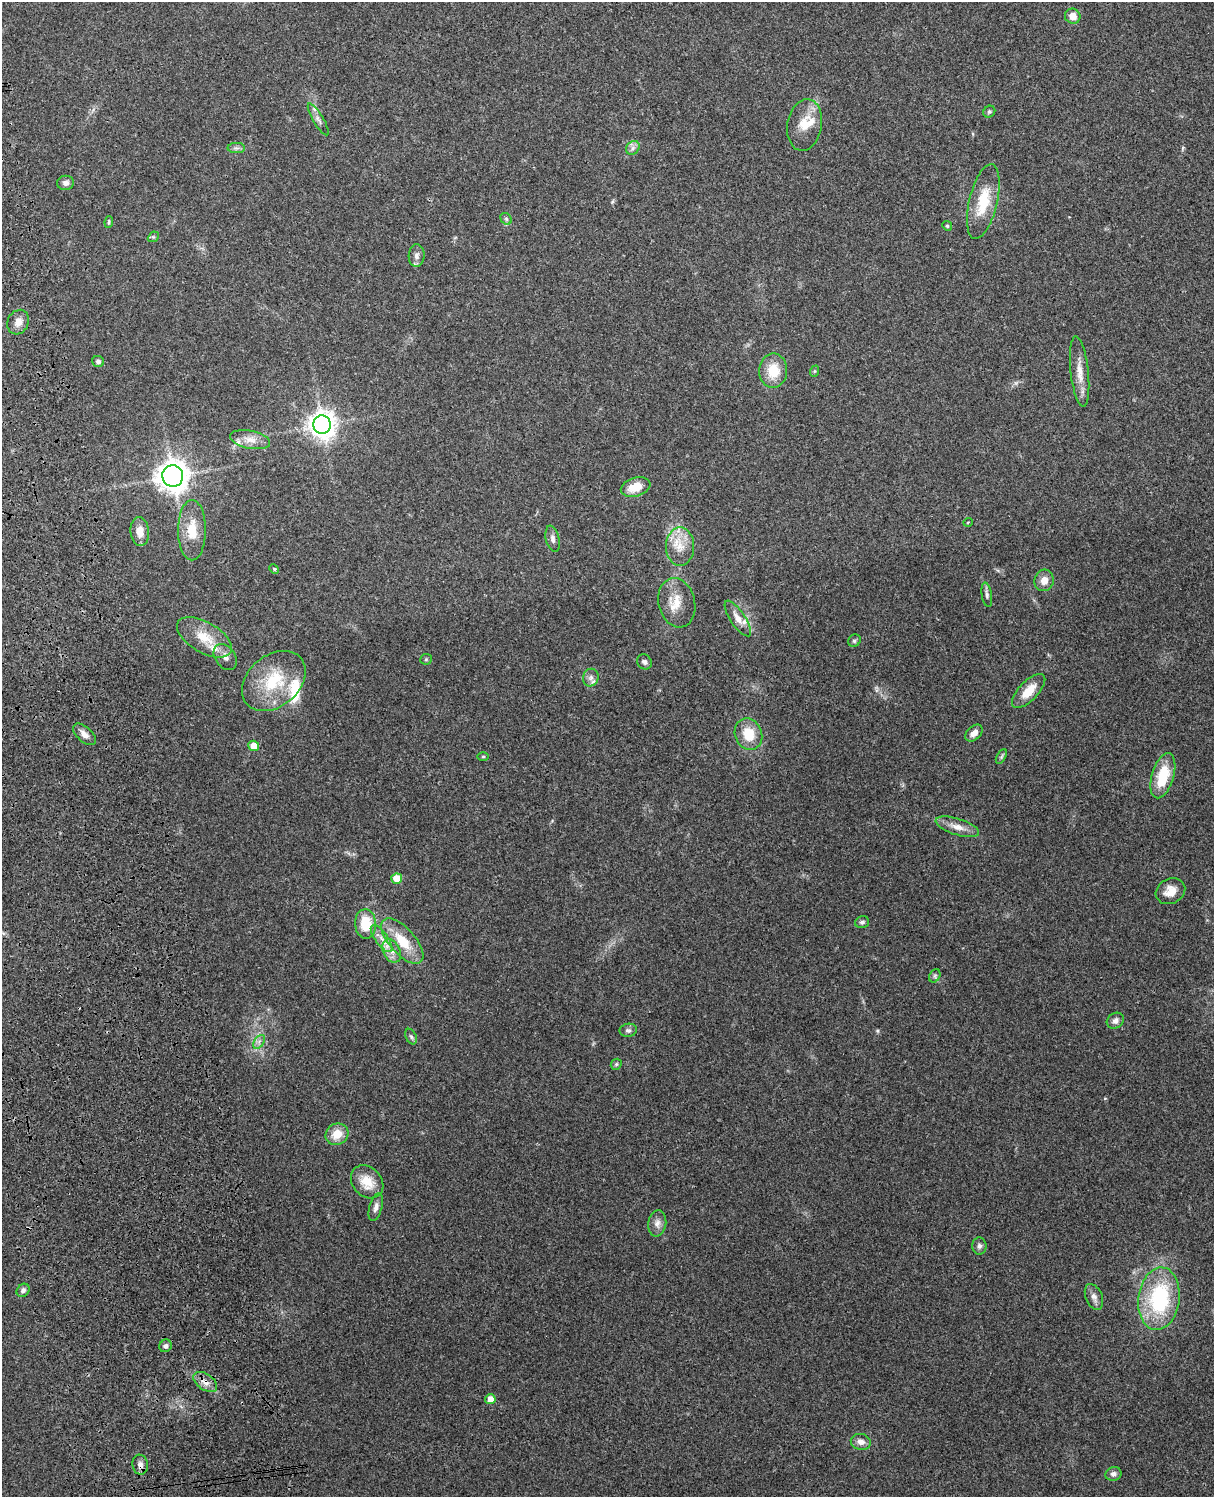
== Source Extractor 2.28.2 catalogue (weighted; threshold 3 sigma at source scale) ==
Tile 7 of 4 x 3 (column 3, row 2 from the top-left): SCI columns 2544-3755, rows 1660-3154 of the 5089 x 4927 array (HDU 1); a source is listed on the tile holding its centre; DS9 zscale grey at full resolution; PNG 1216 x 1499 px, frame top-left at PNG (2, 2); each listed source drawn as its Kron ellipse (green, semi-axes under 4 px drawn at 4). Shown black and unused: <1% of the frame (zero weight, under 3 of 4 exposures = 6% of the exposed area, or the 3 px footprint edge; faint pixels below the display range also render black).
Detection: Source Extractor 2.28.2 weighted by HDU 2 'WHT'; one run over the whole footprint, this tile lists its part. Background 0.255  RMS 0.0089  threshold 0.0398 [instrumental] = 3 sigma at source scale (4.5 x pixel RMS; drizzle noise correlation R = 1.50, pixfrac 1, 0.05/0.05 arcsec/px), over >= 5 px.
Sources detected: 80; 5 inside a brighter listed object's ellipse — not listed separately; the other 75 listed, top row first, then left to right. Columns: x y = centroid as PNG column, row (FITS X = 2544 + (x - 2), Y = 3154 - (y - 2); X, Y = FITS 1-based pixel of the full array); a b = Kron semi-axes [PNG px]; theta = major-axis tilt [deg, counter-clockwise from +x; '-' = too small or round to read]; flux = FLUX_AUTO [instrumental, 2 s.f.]
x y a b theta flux
1073 16 8 7 - 8.5
989 112 6 5 - 1.6
318 119 18 5 -59 4.1
805 125 26 17 80 18
236 148 8 5 0 2.3
633 148 7 6 - 3
66 183 8 7 - 3.9
983 202 38 14 76 30
506 219 6 5 - 1.6
109 222 6 4 82 1.2
947 226 5 4 - 1.1
153 237 6 4 43 1.3
417 256 11 8 86 4
18 322 13 10 64 7
98 361 6 5 - 2.3
773 371 17 14 88 21
815 371 6 4 70 1
1080 372 35 9 -84 13
322 425 9 8 - 920
250 440 20 9 -11 9.5
173 476 11 10 - 1200
636 487 15 9 17 16
968 522 5 3 - 0.64
192 530 30 14 90 21
140 532 14 9 -84 10
553 539 13 6 -77 3.9
680 546 19 14 90 16
274 569 5 4 - 1.3
1044 580 11 9 76 7.6
987 595 12 5 -80 2.5
677 603 25 18 -76 17
738 618 21 7 -56 7.9
204 637 30 15 -30 22
854 641 7 6 - 1.7
225 657 14 10 -54 5.6
426 659 6 5 - 1.3
644 662 8 7 - 2.8
591 678 9 7 71 3.8
274 681 35 25 39 45
1029 691 22 9 46 16
974 733 10 6 42 6.1
85 734 14 7 -42 5.5
748 734 16 13 -69 20
254 746 5 5 - 15
483 756 6 4 1 0.99
1001 757 8 4 59 1.4
1163 776 23 11 73 30
957 827 23 8 -18 9.4
397 879 5 5 - 19
1170 891 15 12 26 11
862 922 7 5 17 2.1
365 924 15 10 -87 25
381 938 16 6 -54 7
402 941 28 13 -48 25
392 951 12 8 -64 7.3
935 976 7 5 61 1.9
1115 1021 9 7 35 4.1
628 1030 9 6 10 2.5
411 1037 8 5 -63 2
259 1042 8 5 57 2.5
616 1064 6 5 - 1.4
337 1134 12 10 34 13
367 1182 18 14 -46 16
376 1207 14 6 74 4
657 1223 13 9 82 5.6
979 1246 8 7 - 3
23 1290 7 6 - 2.5
1094 1297 14 8 -68 5.1
1159 1299 31 20 83 84
165 1346 6 6 - 2.9
205 1382 13 8 -35 6.2
490 1399 5 5 - 8.7
861 1442 10 8 -14 5.5
140 1465 10 8 -81 4.1
1113 1474 8 7 - 3.4
Overlapping masked pixels (flux is a lower limit): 2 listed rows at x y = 205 1382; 140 1465